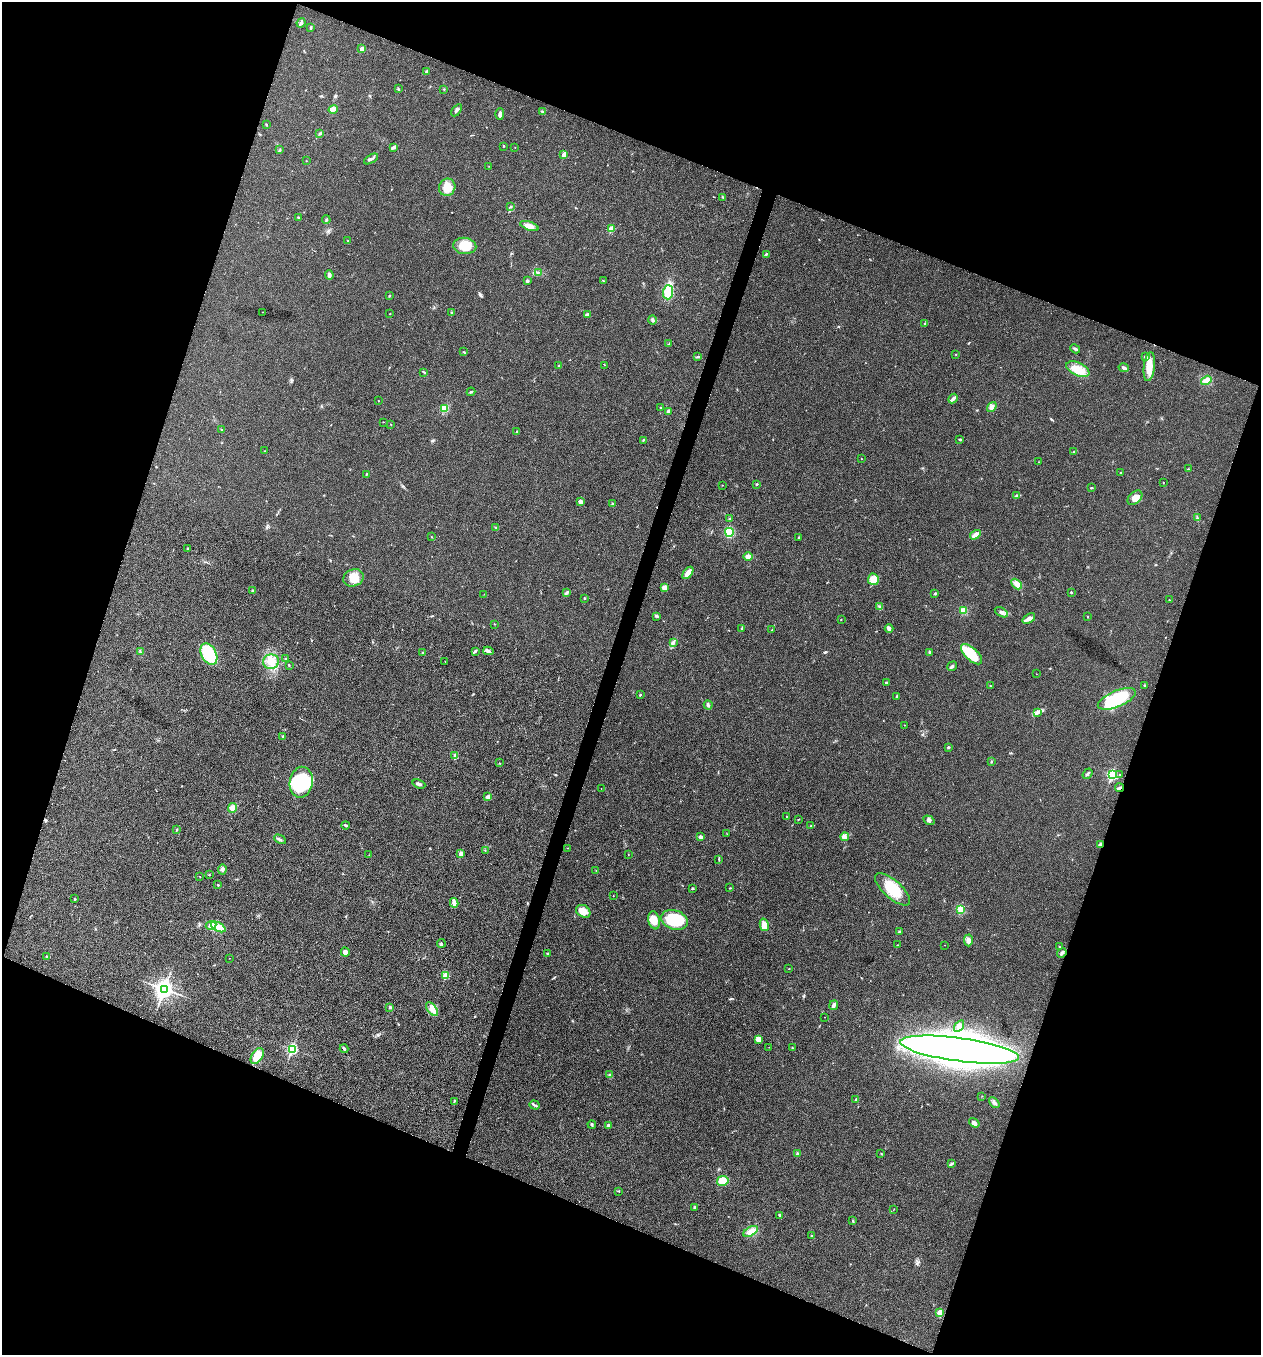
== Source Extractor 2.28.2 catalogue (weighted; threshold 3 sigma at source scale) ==
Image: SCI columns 274-5306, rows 6-5416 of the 5440 x 5425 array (HDU 1 of 3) = the unmasked area's bounding box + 8 px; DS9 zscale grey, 4 x 4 block average (1 PNG px = mean of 4 x 4 image px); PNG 1263 x 1357 px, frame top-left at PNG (2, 2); each listed source drawn as its Kron ellipse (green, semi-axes under 4 px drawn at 4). Shown black and unused: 40% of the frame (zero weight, under 3 of 4 exposures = <1% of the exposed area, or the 3 px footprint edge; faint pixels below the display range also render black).
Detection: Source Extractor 2.28.2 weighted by HDU 2 'WHT'. Background 0.0206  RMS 0.0057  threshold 0.0256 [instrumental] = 3 sigma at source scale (4.5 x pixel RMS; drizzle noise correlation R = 1.50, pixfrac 1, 0.05/0.05 arcsec/px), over >= 5 px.
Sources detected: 245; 1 inside a brighter object's white glare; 2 cosmic-ray / hot-pixel residue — neither listed nor drawn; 1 coinciding with a brighter row at this scale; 7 inside a brighter listed object's ellipse — not listed separately; the other 234 listed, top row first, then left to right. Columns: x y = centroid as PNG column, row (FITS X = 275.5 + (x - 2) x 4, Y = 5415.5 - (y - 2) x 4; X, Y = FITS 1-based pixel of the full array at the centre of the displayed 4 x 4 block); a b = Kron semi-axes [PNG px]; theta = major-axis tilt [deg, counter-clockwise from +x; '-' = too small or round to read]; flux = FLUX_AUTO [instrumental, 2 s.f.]
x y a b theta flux
301 23 5 3 - 7.6
311 27 3 2 - 2.9
362 49 2 2 - 36
426 71 3 2 - 2.8
399 89 2 2 - 1.3
444 89 2 2 - 2
333 109 5 3 - 8.3
457 110 7 2 56 5.7
542 111 3 2 - 3.8
500 114 6 2 89 12
266 125 2 2 - 1.7
320 134 2 2 - 2.1
504 146 2 2 - 2.4
393 147 2 2 - 3.1
515 147 2 2 - 0.8
280 149 2 2 - 1.9
564 155 2 2 - 42
371 159 8 2 30 7.2
306 161 2 2 - 1.1
489 166 2 2 - 0.94
447 187 9 8 - 48
723 197 2 2 - 2.2
510 206 3 2 - 2.2
299 218 3 2 - 3.1
326 220 4 2 - 2.6
529 226 9 3 -19 30
611 229 2 2 - 82
348 241 2 2 - 1.9
465 246 11 8 -5 66
766 254 3 2 - 2.9
538 272 4 2 - 3.3
329 275 5 3 - 7.3
527 281 3 3 - 4.3
604 281 2 2 - 1.6
668 292 7 5 86 58
389 296 3 2 - 1.8
263 312 2 2 - 0.84
451 312 2 2 - 2.5
390 314 2 2 - 1.6
587 314 4 2 - 5.8
652 320 5 2 - 4.6
925 324 2 2 - 2
669 344 2 2 - 1.3
1075 349 5 2 - 5.6
464 352 2 2 - 1.1
956 354 2 2 - 1.1
697 357 2 2 - 2.7
1145 357 3 2 - 5
604 365 2 2 - 0.87
559 366 2 2 - 2.6
1149 367 15 5 83 38
1124 368 5 2 - 5.4
1078 369 12 6 -25 41
424 372 4 2 - 2.6
1206 380 5 4 - 17
471 392 4 2 - 3.2
953 399 5 2 - 10
378 401 2 2 - 1.1
660 407 2 2 - 1.6
992 407 5 4 - 12
444 408 4 4 - 43
668 411 3 2 - 10
383 422 2 2 - 1.1
391 425 2 2 - 0.99
222 430 2 2 - 1.2
517 431 2 2 - 1.8
960 439 3 2 - 2.9
643 440 3 2 - 2.4
265 451 2 2 - 0.81
1074 452 2 2 - 3.6
861 459 2 2 - 1.3
1039 462 2 2 - 0.87
1188 469 3 2 - 2.1
1120 473 2 2 - 0.97
366 474 2 2 - 1.9
1163 482 2 2 - 0.93
757 484 2 2 - 3.2
722 485 2 2 - 1
1091 488 3 2 - 2.6
1017 495 3 2 - 3.6
1135 498 8 5 44 22
580 502 4 3 - 14
613 503 2 2 - 1.7
1197 518 3 2 - 2.5
730 519 3 2 - 2
496 527 2 2 - 2.5
729 532 4 4 - 67
975 535 6 3 33 23
431 536 2 2 - 0.92
799 538 3 2 - 2.9
188 549 2 2 - 3.2
748 556 4 3 - 14
688 573 7 3 53 31
354 578 10 8 20 37
873 579 6 5 - 32
1017 584 6 4 -45 13
664 588 4 3 - 21
253 591 2 2 - 2.2
566 593 4 2 - 8.3
1072 593 2 2 - 2
484 594 2 2 - 0.78
935 594 3 2 - 2.7
584 598 2 2 - 2.7
1169 600 2 2 - 2.4
880 607 2 2 - 1.8
964 611 4 3 - 18
1001 612 7 3 -31 9.8
656 616 3 2 - 2.8
1087 617 2 2 - 1.3
841 619 2 2 - 1.3
1029 619 7 4 34 13
495 624 2 2 - 1.1
742 628 2 2 - 3.1
889 628 4 3 - 13
772 630 4 2 - 1.9
673 643 4 3 - 6.1
475 651 4 2 - 5.9
488 651 5 3 - 7.3
140 652 3 2 - 3.2
930 652 3 2 - 3.7
423 653 2 2 - 1.7
209 654 11 7 -61 120
971 654 13 6 -43 110
286 658 2 2 - 2.1
445 661 2 2 - 0.79
271 662 8 7 - 32
289 665 2 2 - 1.5
952 666 5 2 - 6.5
1036 674 2 2 - 0.85
886 683 2 2 - 9.2
990 686 2 2 - 1.6
1144 686 3 2 - 2.4
640 695 2 2 - 3.8
896 697 3 2 - 2.5
1117 699 20 8 23 200
708 705 4 2 - 4.9
1037 712 4 2 - 6.1
904 725 2 2 - 0.88
283 736 2 2 - 7.9
949 747 2 2 - 3.8
455 756 4 3 - 12
991 762 3 2 - 2.1
499 763 2 2 - 1
1087 774 5 2 - 4.8
1112 774 3 2 - 360
1120 774 2 2 - 1.4
301 782 15 11 80 210
419 784 7 2 -21 8.1
601 788 2 2 - 0.77
1120 788 4 2 - 5.3
488 797 2 2 - 36
233 808 5 4 - 18
787 817 2 2 - 2.8
798 819 2 2 - 3.2
929 820 6 3 -33 7.7
345 825 4 2 - 5
811 826 3 2 - 2.3
177 829 2 2 - 2.4
727 834 2 2 - 0.88
701 837 4 3 - 9.2
845 837 4 3 - 8.4
280 839 6 2 -28 6
1101 844 4 2 - 5.1
568 848 2 2 - 1
485 850 2 2 - 0.98
461 853 2 2 - 38
628 854 2 2 - 1.1
369 855 2 2 - 1
719 859 3 2 - 2
222 869 5 4 - 8
596 870 2 2 - 0.82
209 875 2 2 - 1.9
200 876 2 2 - 1.4
218 885 3 2 - 2
693 888 3 2 - 2.9
730 888 2 2 - 1.7
893 889 22 9 -41 94
613 896 2 2 - 1.2
74 899 2 2 - 3
454 903 5 2 - 35
960 909 4 4 - 9.6
583 911 8 6 -33 33
654 920 9 5 -78 35
674 920 14 9 -19 150
211 925 5 3 - 10
764 925 6 4 -75 26
218 927 8 4 -27 54
899 932 2 2 - 2.8
968 940 6 3 -89 16
441 943 4 2 - 4.4
898 945 2 2 - 1.7
945 945 2 2 - 0.83
1059 947 2 2 - 1.1
345 952 4 4 - 11
1062 953 5 3 - 6
547 954 3 2 - 4.2
47 957 4 2 - 3.8
229 958 2 2 - 0.65
789 969 2 2 - 1.1
446 975 2 2 - 100
164 989 4 3 - 1800
834 1005 5 3 - 11
390 1007 3 2 - 4.4
432 1009 8 4 -52 23
825 1017 2 2 - 0.59
959 1026 6 3 56 10
758 1039 3 2 - 5.7
769 1047 2 2 - 0.56
792 1048 2 2 - 1.5
292 1049 3 2 - 390
344 1049 4 2 - 4.5
960 1050 60 11 -8 3900
257 1056 9 5 57 54
610 1075 3 2 - 3.1
982 1096 2 2 - 0.98
856 1100 4 2 - 4.9
454 1101 3 2 - 2.3
994 1103 6 3 -41 8.2
534 1105 5 2 - 5.8
974 1123 6 3 -36 13
592 1124 4 2 - 3.2
608 1125 4 3 - 6.1
881 1153 2 2 - 1.5
797 1154 3 2 - 4.4
951 1164 3 2 - 3.6
723 1181 6 5 - 40
619 1191 2 2 - 1.7
694 1207 4 2 - 3.4
894 1209 2 2 - 0.81
780 1215 3 2 - 5.3
853 1221 3 2 - 2.7
751 1231 8 4 30 18
811 1236 3 2 - 2.5
939 1313 2 2 - 25
Overlapping masked pixels (flux is a lower limit): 2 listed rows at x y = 1120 788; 1101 844
Diffuse or blended objects may show on this block-average render without a row.